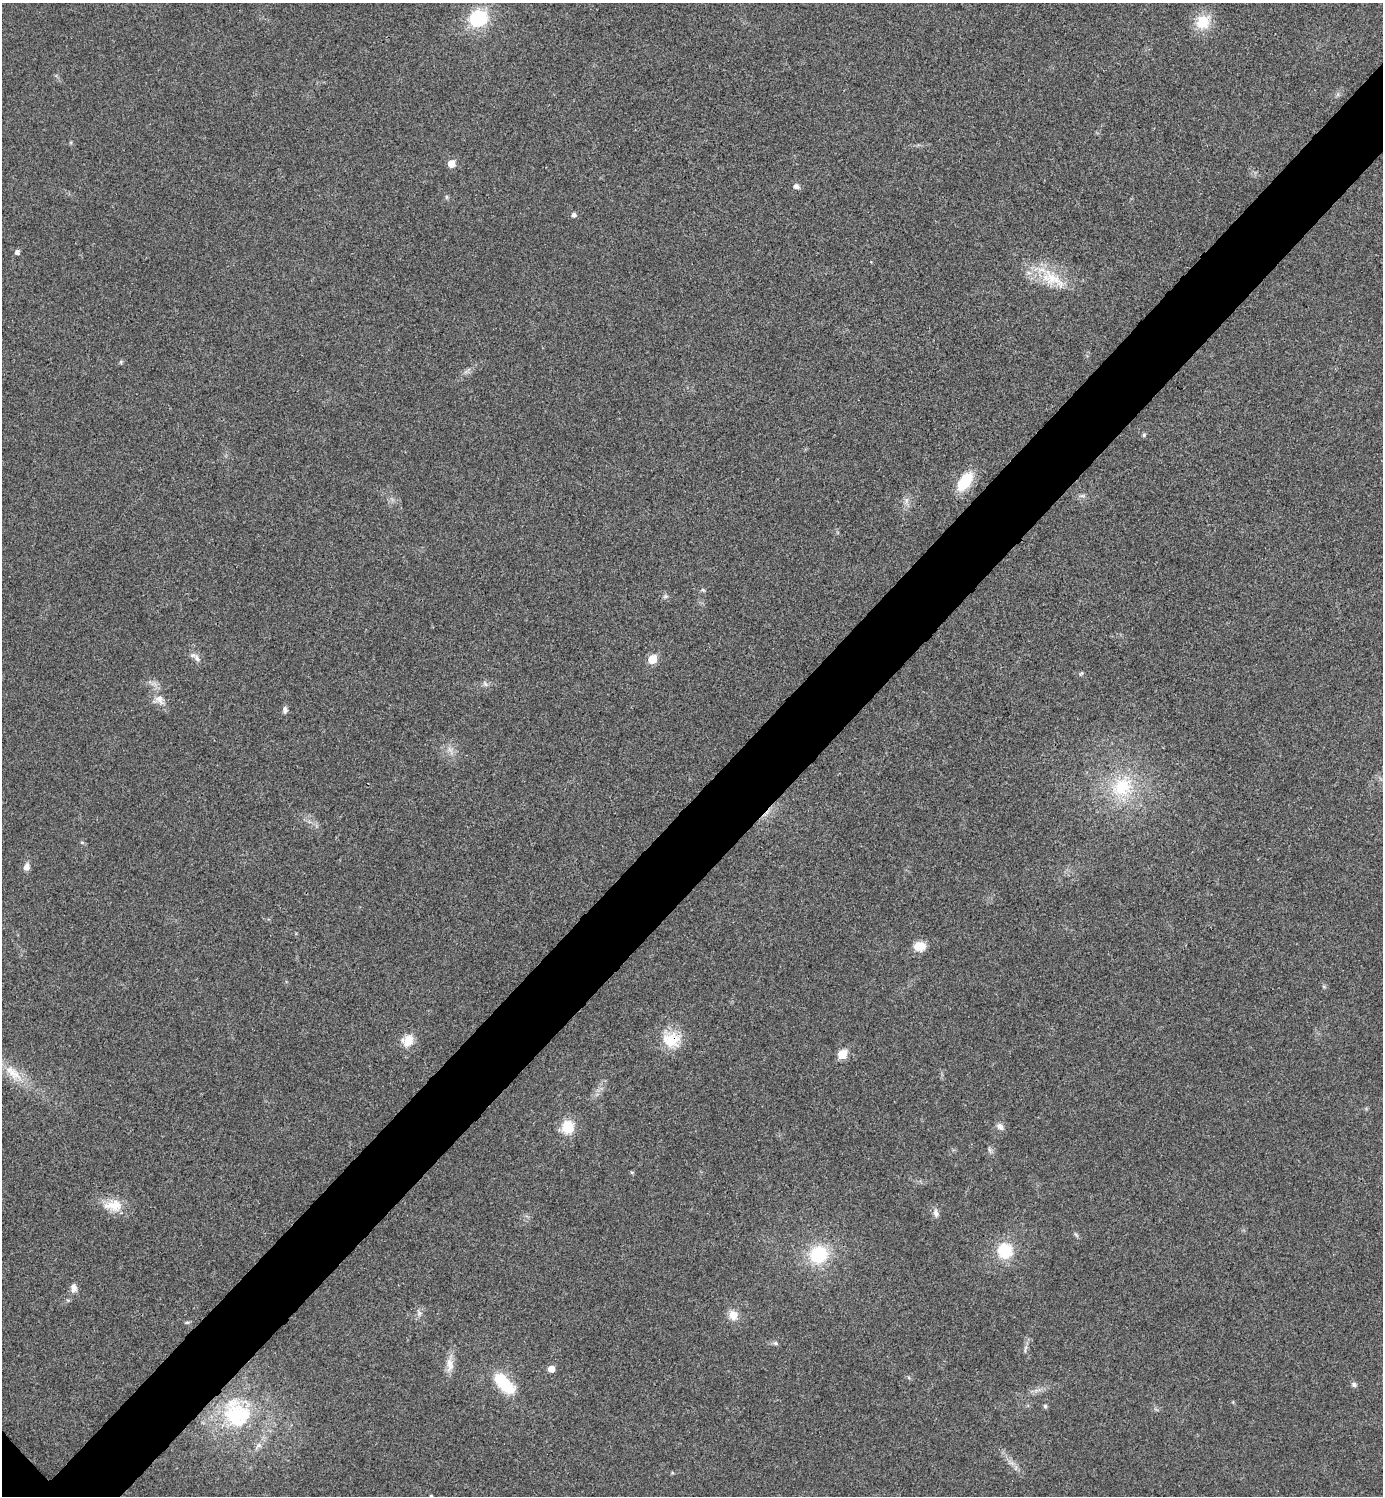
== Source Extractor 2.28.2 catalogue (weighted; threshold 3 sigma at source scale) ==
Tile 10 of 4 x 4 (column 2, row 3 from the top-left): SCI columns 1541-2921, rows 1514-3007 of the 5998 x 5998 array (HDU 1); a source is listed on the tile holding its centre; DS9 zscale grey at full resolution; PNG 1385 x 1498 px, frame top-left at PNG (2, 3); no overlay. Shown black and unused: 6% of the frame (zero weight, under 3 of 4 exposures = <1% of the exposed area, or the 3 px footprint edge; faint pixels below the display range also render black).
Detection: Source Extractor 2.28.2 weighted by HDU 2 'WHT'; one run over the whole footprint, this tile lists its part. Background 0.02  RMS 0.0055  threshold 0.0247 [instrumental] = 3 sigma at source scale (4.5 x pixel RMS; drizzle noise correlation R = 1.50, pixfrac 1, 0.05/0.05 arcsec/px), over >= 5 px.
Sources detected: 48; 1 inside a brighter object's white glare — not listed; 1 inside a brighter listed object's ellipse — not listed separately; the other 46 listed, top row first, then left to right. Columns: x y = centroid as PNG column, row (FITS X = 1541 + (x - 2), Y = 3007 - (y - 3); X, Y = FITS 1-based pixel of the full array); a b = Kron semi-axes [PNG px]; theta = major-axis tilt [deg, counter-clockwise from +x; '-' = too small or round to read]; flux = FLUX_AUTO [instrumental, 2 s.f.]
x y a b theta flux
478 18 20 17 25 27
1203 22 14 13 - 15
451 164 5 5 - 7.7
796 186 8 7 - 1.8
573 215 5 5 - 1.9
17 252 5 5 - 2
1052 279 34 19 -23 20
121 362 6 5 - 0.81
1144 435 5 5 - 0.87
965 482 18 10 56 21
906 500 9 4 72 1.6
703 590 6 4 -44 0.77
197 658 11 5 -71 2.1
652 659 6 5 - 17
1081 673 6 4 44 0.73
485 684 7 4 -71 1.1
159 699 17 10 -60 5.4
285 710 8 6 -83 1.9
1122 787 31 26 36 29
26 867 8 7 - 3.1
919 946 12 9 1 8.6
671 1040 25 20 -4 15
408 1041 13 11 46 8.3
842 1054 6 5 - 19
13 1073 31 12 -39 13
1000 1126 10 7 -50 2.3
568 1127 13 12 - 14
632 1172 5 4 - 0.67
113 1205 26 15 0 11
936 1213 11 7 -78 2.3
1076 1235 9 3 -45 0.85
1005 1251 19 17 -86 18
818 1254 22 20 37 26
74 1288 11 7 -89 3.1
419 1313 7 5 56 1.5
733 1315 12 10 -71 5.8
187 1322 6 4 1 0.75
776 1343 7 5 -21 1.1
1025 1349 12 3 80 1.4
450 1365 22 9 -89 5.4
551 1369 5 5 - 6
502 1381 31 15 -44 22
1354 1384 7 6 - 1.5
1045 1406 6 5 - 0.89
237 1414 43 36 -51 57
431 1496 4 3 - 0.81
Overlapping masked pixels (flux is a lower limit): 1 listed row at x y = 671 1040
Isophote crosses this tile's border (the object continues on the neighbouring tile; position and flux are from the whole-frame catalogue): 1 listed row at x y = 431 1496